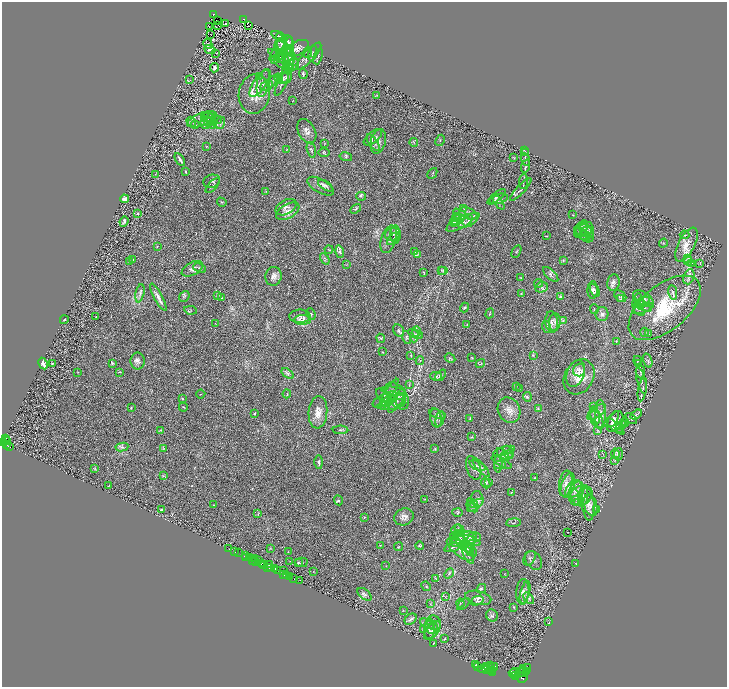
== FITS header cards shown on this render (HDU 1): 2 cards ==
NAXIS1  =                 1450
NAXIS2  =                 1369

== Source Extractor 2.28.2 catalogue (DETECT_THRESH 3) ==
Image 1450 x 1369 px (HDU 1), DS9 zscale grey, zoomed out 1/2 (1 PNG px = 2 x 2 image px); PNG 729 x 689 px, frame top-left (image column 2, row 1369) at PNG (2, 2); each listed source drawn as its Kron ellipse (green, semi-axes under 4 px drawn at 4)
Background 0.402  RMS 0.028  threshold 0.0838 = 3 sigma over >= 5 px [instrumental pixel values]
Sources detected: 442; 35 cannot appear on this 1/2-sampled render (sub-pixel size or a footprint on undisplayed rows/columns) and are neither listed nor drawn; the other 407 listed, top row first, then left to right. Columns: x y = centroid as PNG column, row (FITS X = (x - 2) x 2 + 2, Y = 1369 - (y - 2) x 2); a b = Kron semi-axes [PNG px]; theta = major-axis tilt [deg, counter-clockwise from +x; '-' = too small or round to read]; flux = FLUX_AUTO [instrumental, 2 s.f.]
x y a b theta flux
213 14 3 2 - 70
244 19 3 2 - 46
218 21 2 1 - 6.2
225 24 2 1 - 2.2
218 25 2 1 - 1.5
209 26 2 1 - 2
248 26 2 1 - 2.6
210 34 2 2 - 4.1
279 36 8 3 -25 9.8
288 42 7 3 -71 9.5
208 44 5 2 - 3.2
281 44 11 4 -75 22
289 46 9 4 85 17
298 48 12 7 29 34
210 49 6 3 -21 16
278 49 13 4 59 21
281 49 8 6 -60 20
308 52 5 2 - 4.1
216 53 3 2 - 2.6
313 53 7 4 74 9.2
285 54 17 6 -68 54
288 54 9 5 81 27
281 55 5 2 - 6.6
309 56 17 5 47 29
318 56 8 2 70 5.4
280 57 13 4 -31 20
285 58 11 10 - 55
274 60 4 3 - 4.7
292 61 7 5 -22 17
292 65 8 6 31 22
288 67 6 4 -54 11
215 68 4 3 - 17
286 69 4 3 - 7.1
303 74 5 4 - 6.8
260 76 4 2 - 4.4
286 77 6 5 - 12
278 78 4 3 - 6.4
283 78 6 5 - 14
190 80 2 1 - 2.2
272 81 7 3 52 8.1
260 83 16 6 55 38
263 83 14 6 78 35
282 83 14 2 64 9.9
267 85 6 4 25 14
254 94 20 15 82 93
377 95 4 2 - 3.5
292 101 4 1 - 1.8
209 118 7 4 -5 14
202 119 15 6 21 32
214 119 8 4 -11 15
207 120 9 6 73 26
211 121 4 3 - 6.7
191 122 5 3 - 5.9
209 122 8 4 -43 16
220 123 6 3 72 11
195 125 4 3 - 4.9
307 131 13 8 -62 32
373 137 11 5 40 15
440 140 6 1 62 2.9
378 141 12 7 77 23
324 143 3 2 - 2.9
373 143 9 3 -55 11
414 143 4 1 - 2.3
207 147 4 3 - 4.5
287 150 3 2 - 2.7
311 150 8 4 -76 11
524 150 3 2 - 3.3
525 152 3 2 - 2.3
324 153 6 3 0 4.3
346 157 6 2 -13 5.4
514 158 4 2 - 3
180 159 7 2 -56 10
525 159 6 2 -69 4.4
526 166 7 1 73 3.6
186 171 3 3 - 4.1
432 173 6 2 47 3.4
155 174 2 2 - 1.7
212 181 8 6 17 19
523 181 7 2 84 5.4
213 186 9 3 48 9.1
321 186 14 7 -30 26
325 186 8 4 -33 13
521 189 15 3 47 11
266 191 2 1 - 1.6
361 196 5 3 - 6
496 197 11 4 38 13
124 199 4 3 - 11
499 199 9 5 15 19
222 202 5 2 - 4.3
499 203 8 4 -54 13
286 207 11 7 29 23
356 209 6 2 33 5.5
464 209 3 3 - 4.2
288 211 13 7 29 35
468 213 9 5 -20 21
138 214 2 2 - 3.8
573 215 2 2 - 2.6
457 218 5 4 - 8.1
459 218 5 3 - 7
463 218 12 5 -44 24
456 220 5 2 - 4.7
469 220 12 5 32 39
124 221 5 3 - 14
455 222 5 3 - 6.3
460 223 15 5 28 23
581 229 9 5 57 21
585 229 9 7 28 25
587 231 8 6 -36 22
393 234 8 6 16 23
395 234 9 5 -89 20
582 234 10 3 -43 9.7
587 235 8 6 -63 18
684 235 5 3 - 4.4
546 236 4 2 - 2.7
585 236 6 3 -2 9.3
389 239 14 7 73 34
393 239 7 3 44 11
663 243 4 3 - 4.3
686 245 19 8 62 53
157 246 2 2 - 2.7
329 250 4 2 - 3.2
415 251 3 3 - 3.9
516 251 7 2 58 4.1
340 252 6 4 -75 11
417 255 3 2 - 3.7
325 259 6 3 -57 7.6
688 259 4 2 - 6.8
133 260 4 3 - 3.6
563 260 4 2 - 3.9
688 261 4 2 - 6.8
130 262 3 2 - 3.5
700 263 3 1 - 1.9
691 264 2 1 - 31
346 265 2 1 - 1.3
200 268 6 4 -25 9
192 269 11 6 28 20
441 270 3 2 - 3.2
443 270 5 3 - 6.4
424 272 3 2 - 2.3
551 275 9 4 -44 13
273 276 9 8 - 25
689 277 8 5 69 18
521 278 3 2 - 3.3
613 282 8 6 79 18
538 283 4 3 - 4.9
542 287 6 5 - 15
593 290 9 5 87 16
595 290 7 3 -63 9.5
673 292 7 3 -80 11
140 293 9 4 78 15
521 293 3 2 - 3
217 295 4 3 - 4.3
184 296 6 5 - 7.5
620 296 7 5 -44 10
158 297 15 3 -61 21
560 297 4 3 - 5.7
221 298 2 2 - 2
621 299 4 3 - 5.3
643 299 11 6 -33 22
640 301 8 3 -78 12
642 302 8 3 30 13
644 306 9 3 -30 11
464 307 5 2 - 4.7
638 308 9 5 -61 16
665 308 43 22 40 410
594 309 5 2 - 3.5
643 309 11 3 19 9.1
191 310 6 4 -9 6.6
490 313 5 2 - 3.8
311 314 6 2 -66 4.8
602 314 7 6 - 16
300 316 10 6 0 25
96 317 2 1 - 1.5
64 320 4 2 - 4.2
303 320 8 5 1 25
563 320 3 3 - 6.4
552 322 10 6 -83 28
555 322 9 5 84 21
215 323 3 2 - 2.2
467 325 4 1 - 1.8
547 327 6 2 -73 7.4
399 330 6 5 - 10
416 331 5 3 - 7.5
644 332 4 3 - 6.3
416 334 8 3 -23 12
648 334 3 2 - 3.8
414 336 6 3 87 11
381 338 4 2 - 4.1
407 338 6 3 -76 7.9
616 341 3 2 - 2.6
382 352 2 2 - 2.4
411 355 4 2 - 4.1
533 355 4 3 - 5
450 358 5 4 - 5.9
472 358 3 3 - 3.2
637 360 4 2 - 4.3
138 361 8 7 - 21
420 361 4 3 - 6.5
648 361 7 2 -74 8.2
112 363 4 3 - 7.3
639 363 2 2 - 5.6
43 364 6 2 -61 40
52 364 3 2 - 3.4
480 364 5 2 - 4.4
579 370 6 6 - 20
78 372 3 2 - 2.3
120 372 4 1 - 3.2
640 372 6 3 -87 12
288 373 7 3 -35 12
576 373 14 8 70 49
441 375 6 3 49 6.9
436 376 6 4 -15 9.3
579 377 18 14 59 87
641 381 14 3 -75 13
409 385 4 2 - 3.4
516 386 3 2 - 2.4
520 388 4 2 - 3.2
642 390 12 2 79 13
393 391 12 4 -10 16
389 393 16 4 58 25
201 394 4 2 - 3
287 394 4 2 - 3.3
384 396 9 5 -47 18
397 396 15 9 -54 46
401 397 9 5 75 24
527 397 5 4 - 6.8
182 398 3 2 - 3.6
385 400 13 6 25 33
388 401 8 3 47 13
396 403 12 4 53 19
391 404 14 5 10 29
131 407 4 2 - 3
183 407 4 1 - 2.4
593 407 3 2 - 3.4
538 409 3 2 - 3.3
509 410 13 11 -64 45
318 412 16 9 85 54
597 412 11 5 38 27
254 414 4 3 - 4
437 414 8 3 -16 8.9
636 414 6 2 31 6.9
595 415 9 4 -74 19
600 415 15 5 -89 32
436 418 10 6 -77 19
440 419 8 3 77 9.1
470 419 3 3 - 3.8
596 419 9 5 -57 25
613 419 9 3 63 25
631 419 6 3 -47 5.5
615 422 11 7 61 44
625 423 4 2 - 3.9
621 425 5 3 - 7
624 425 3 2 - 2.8
615 426 11 4 -41 18
620 428 4 3 - 4.1
161 430 4 2 - 3.4
340 430 8 3 -1 8.1
598 430 3 2 - 3.7
472 437 3 2 - 3.2
6 439 3 3 - 380
6 441 5 2 - 500
3 442 3 2 - 870
7 445 3 2 - 330
9 446 3 2 - 200
122 447 6 4 8 14
164 449 3 2 - 3.3
435 449 3 3 - 4.2
504 451 11 3 18 15
508 452 7 4 -63 13
503 454 8 3 -45 12
603 454 4 2 - 3.6
615 454 5 4 - 10
618 454 6 4 85 10
506 455 7 3 22 10
615 460 3 3 - 4.6
319 462 7 3 -89 8.1
502 462 11 4 -28 14
498 464 8 4 88 12
500 465 6 3 -1 7.3
477 466 9 3 -23 12
94 468 4 2 - 3.2
474 468 12 7 -71 21
481 468 12 3 -50 13
163 476 3 2 - 3.9
534 478 2 2 - 3.1
489 482 3 3 - 4.2
486 483 5 4 - 7.1
566 484 13 6 81 37
568 485 12 6 72 37
109 486 3 1 - 3.4
573 489 10 6 51 30
576 491 10 7 63 28
512 493 3 3 - 5.3
581 496 12 9 31 47
576 497 9 4 -69 21
583 497 10 5 78 20
425 499 3 2 - 2.7
477 499 8 6 -80 19
338 500 5 3 - 6.2
473 503 6 3 -37 7.9
588 504 16 6 -85 38
214 505 3 2 - 2.4
475 505 9 3 35 18
591 505 11 6 -74 33
472 507 6 3 -39 9.3
162 509 4 3 - 8
597 509 3 2 - 1.9
458 512 5 4 - 6.5
258 514 3 2 - 3
364 517 3 3 - 4.8
404 517 10 8 20 25
513 523 7 2 5 4.7
456 530 5 5 - 11
460 530 6 4 -62 12
568 532 2 1 - 1.6
464 536 13 5 -1 31
466 538 15 6 5 37
460 539 9 4 -75 15
468 540 13 3 -19 21
458 541 8 5 18 18
470 544 11 4 83 25
380 545 2 1 - 1.6
420 546 4 2 - 5.1
399 547 4 2 - 3.3
452 547 8 3 18 9.2
270 548 3 2 - 2.7
470 548 9 4 -50 14
229 549 2 1 - 28
461 549 16 7 -37 43
468 549 5 4 - 9.9
234 551 4 1 - 26
288 551 2 2 - 1.1
238 553 2 1 - 21
467 554 11 4 -65 16
245 555 2 1 - 12
246 557 2 1 - 61
250 558 2 1 - 66
254 558 3 2 - 220
529 558 8 5 58 9.8
252 560 2 1 - 26
259 560 2 1 - 260
534 560 10 7 -53 18
255 561 3 1 - 490
290 561 3 2 - 1.8
301 562 6 4 -3 8.1
298 563 3 3 - 4.2
262 564 4 2 - 380
264 564 3 2 - 240
269 564 2 2 - 560
576 564 3 2 - 1.7
386 566 2 2 - 1.8
267 567 2 1 - 330
271 568 3 2 - 410
275 569 4 3 - 850
278 570 3 2 - 420
283 571 3 1 - 9.8
313 571 2 1 - 1.4
449 573 6 3 46 7.5
284 574 2 2 - 400
504 574 3 2 - 1.6
287 575 2 1 - 470
289 577 4 2 - 470
436 578 4 3 - 3.5
293 579 3 2 - 91
300 580 3 1 - 110
426 586 5 3 - 6.9
481 589 5 3 - 5.2
523 592 13 6 86 30
525 592 11 4 75 23
365 594 8 4 -38 15
445 597 3 2 - 2.1
478 598 13 6 -13 26
529 598 6 3 -50 9.3
477 601 7 4 20 13
460 603 4 3 - 5.4
430 604 3 3 - 4
463 604 7 3 43 5.4
514 607 4 3 - 4.4
403 610 2 1 - 1.7
492 615 6 5 - 10
411 619 7 5 39 11
549 622 2 1 - 1.2
434 623 7 6 - 19
427 624 7 4 -28 12
432 628 6 5 - 17
429 629 10 5 86 26
424 630 4 2 - 5.3
432 631 11 6 51 25
445 639 3 3 - 4.2
434 643 3 2 - 3.3
475 665 4 1 - 2.8
491 666 3 2 - 1200
478 667 2 1 - 120
493 667 5 3 - 2900
484 668 6 3 19 4400
489 668 2 2 - 1000
525 669 6 2 35 360
487 670 4 3 - 2500
493 670 3 2 - 1800
521 671 7 2 53 2100
523 672 5 2 - 2200
526 672 4 1 - 710
492 673 3 2 - 1500
513 673 4 2 - 2600
516 673 6 3 -40 3000
516 675 3 2 - 1200
523 677 6 5 - 3000
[35 sub-pixel or undisplayed-footprint detections neither listed nor drawn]